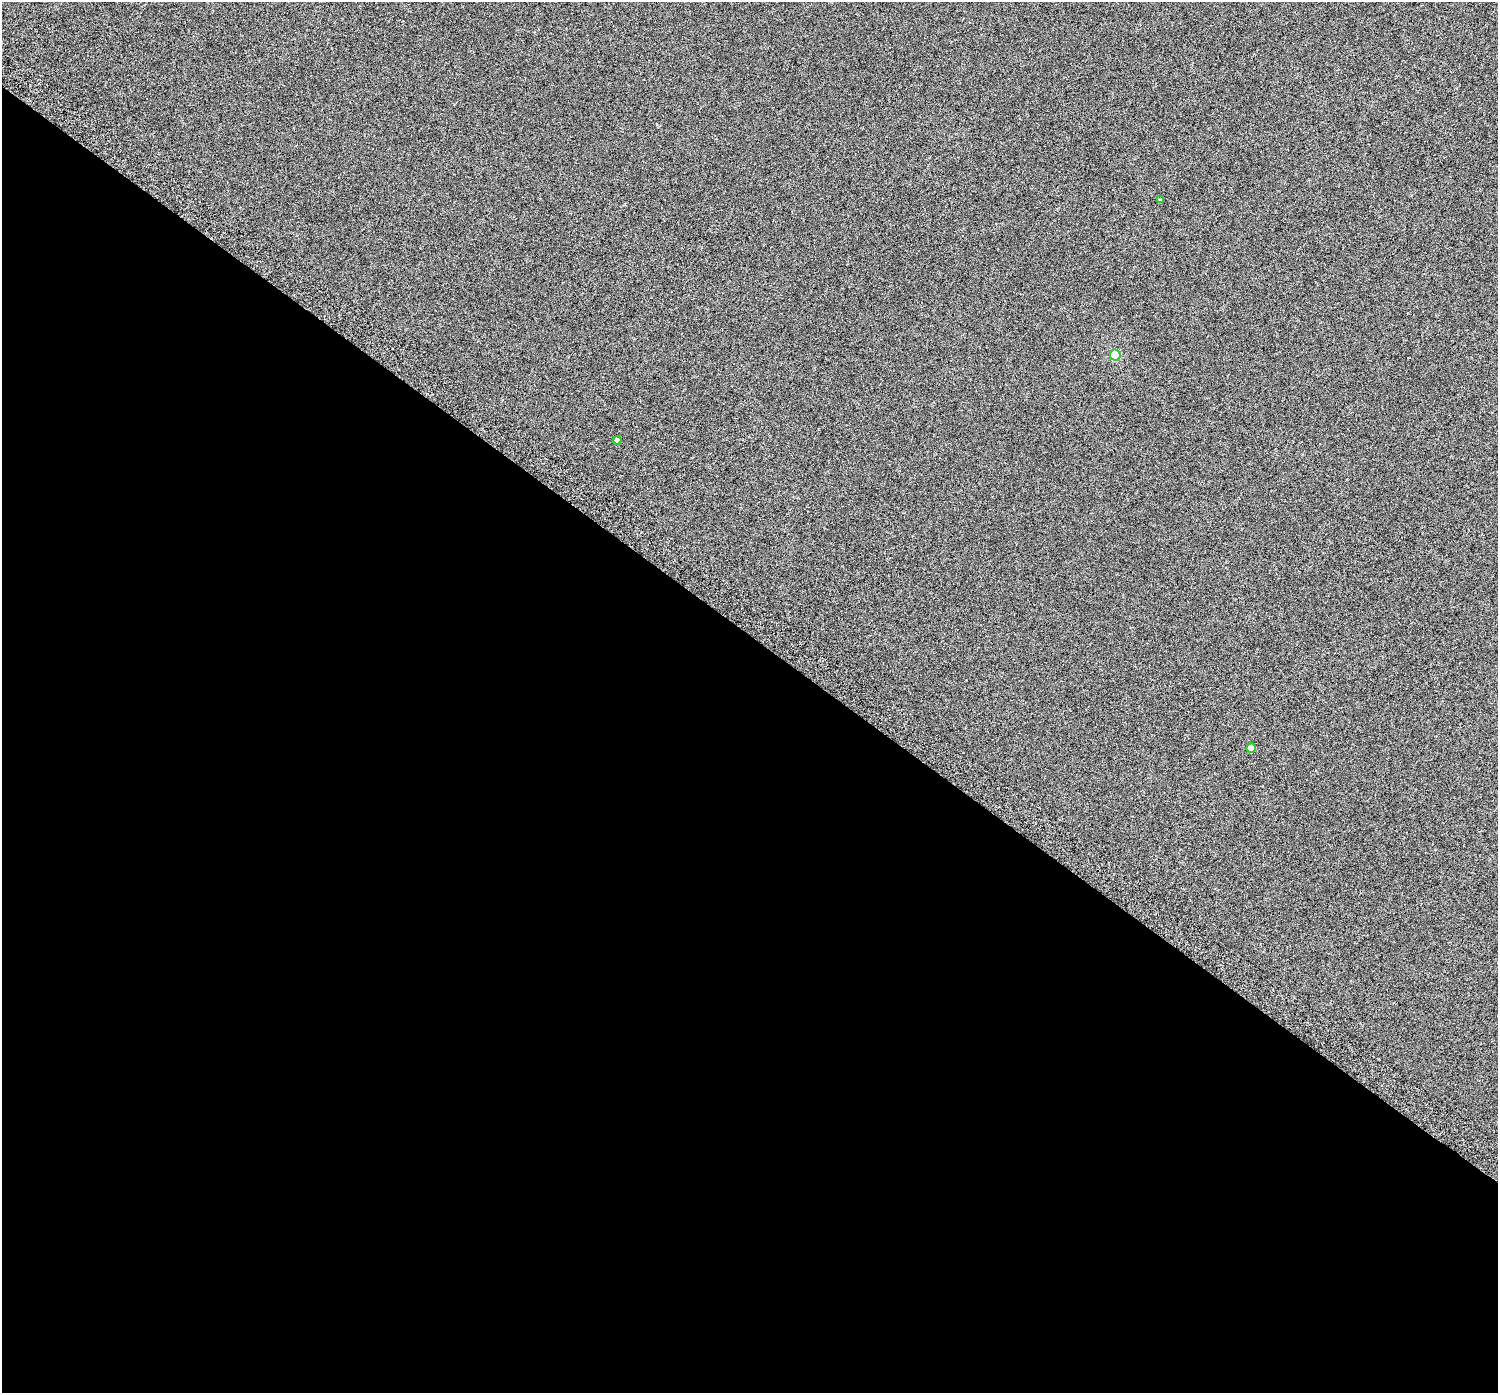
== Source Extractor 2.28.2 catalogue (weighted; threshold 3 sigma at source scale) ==
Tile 14 of 4 x 4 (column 2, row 4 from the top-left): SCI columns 1549-3044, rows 308-1698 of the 6082 x 6113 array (HDU 1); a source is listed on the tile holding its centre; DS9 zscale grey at full resolution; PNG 1500 x 1395 px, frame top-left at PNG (2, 2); each listed source drawn as its Kron ellipse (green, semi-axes under 4 px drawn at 4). Shown black and unused: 54% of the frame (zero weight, under 3 of 6 exposures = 3% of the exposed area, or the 3 px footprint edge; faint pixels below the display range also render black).
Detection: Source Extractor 2.28.2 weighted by HDU 2 'WHT'; one run over the whole footprint, this tile lists its part. Background 6.00e-06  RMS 0.0025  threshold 0.0103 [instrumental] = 3 sigma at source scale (4.09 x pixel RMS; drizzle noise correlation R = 1.36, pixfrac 0.8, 0.0396/0.0396 arcsec/px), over >= 5 px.
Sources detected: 4; all 4 listed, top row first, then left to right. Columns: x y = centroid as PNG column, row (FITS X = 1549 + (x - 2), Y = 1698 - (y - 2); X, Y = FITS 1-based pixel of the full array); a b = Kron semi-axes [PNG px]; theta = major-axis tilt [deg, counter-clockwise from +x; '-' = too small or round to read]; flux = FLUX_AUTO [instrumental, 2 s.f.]
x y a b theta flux
1160 200 4 3 - 0.38
1115 355 5 5 - 9.3
617 440 4 4 - 0.54
1251 748 5 4 - 2